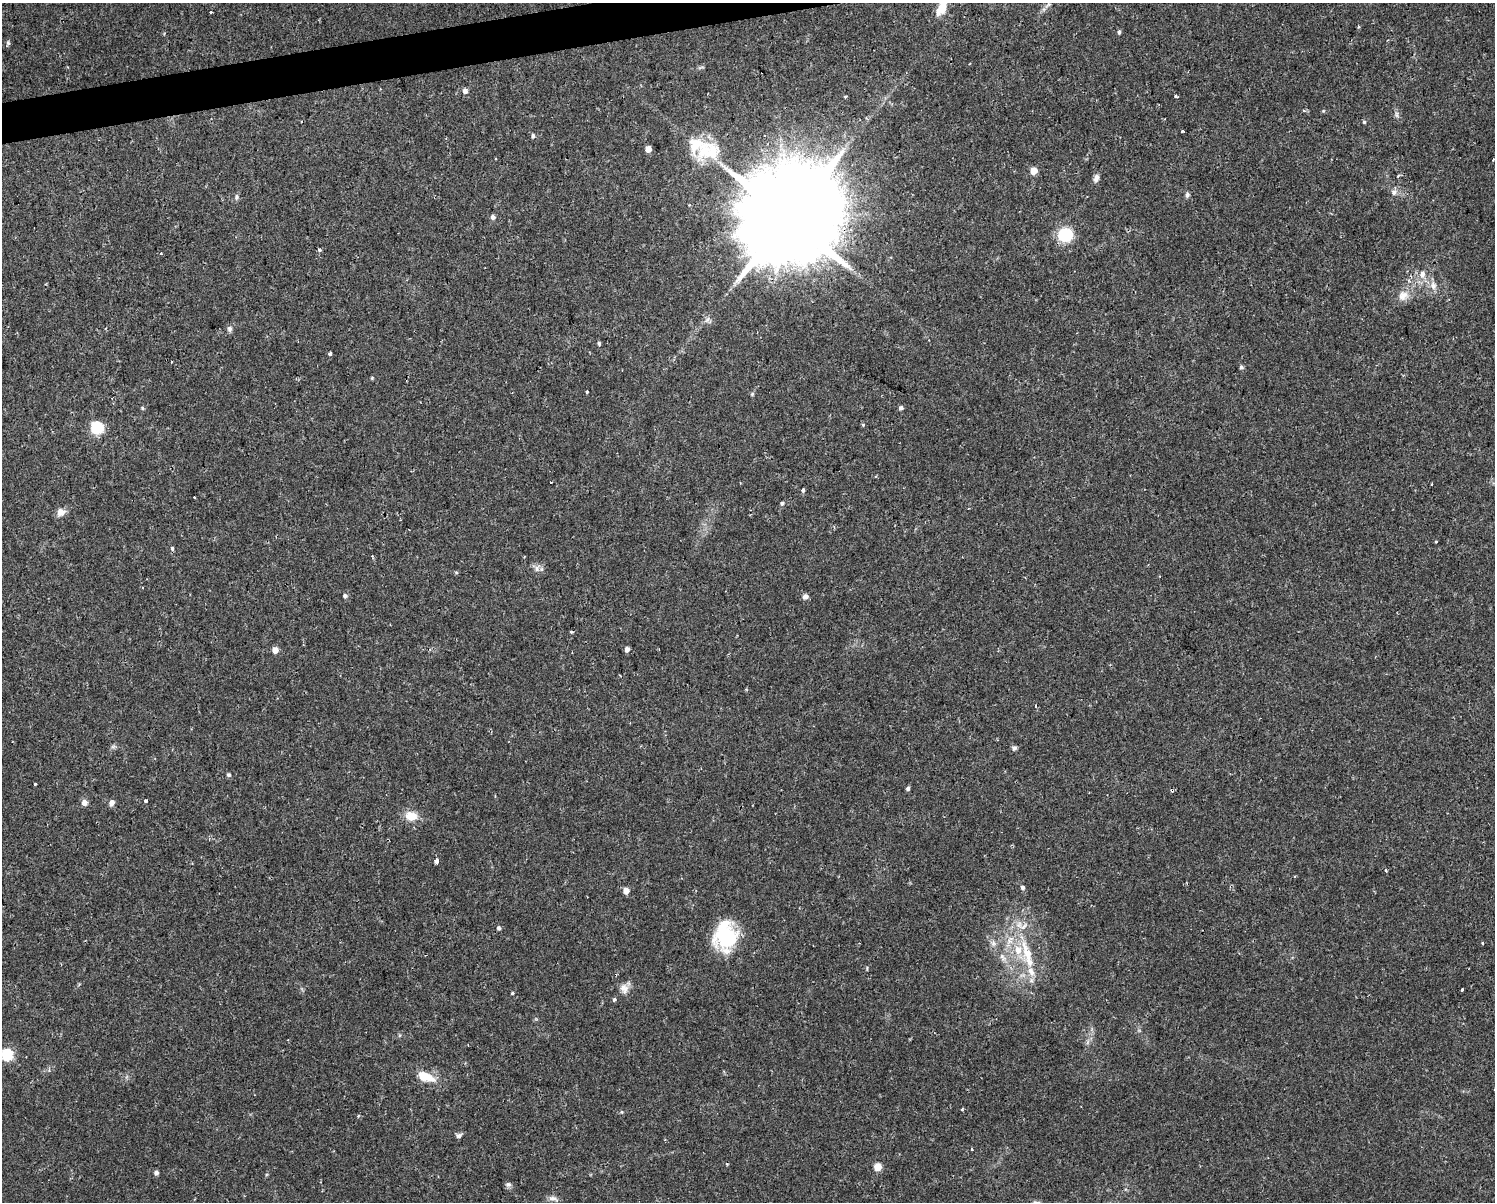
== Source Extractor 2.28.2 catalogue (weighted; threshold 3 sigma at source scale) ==
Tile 8 of 3 x 4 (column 2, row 3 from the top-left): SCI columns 1561-3053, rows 1201-2400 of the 4573 x 4799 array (HDU 1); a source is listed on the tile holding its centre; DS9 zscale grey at full resolution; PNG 1497 x 1204 px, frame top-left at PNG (2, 3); no overlay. Shown black and unused: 2% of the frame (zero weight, under 2 of 3 exposures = <1% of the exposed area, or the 3 px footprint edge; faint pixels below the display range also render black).
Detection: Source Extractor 2.28.2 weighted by HDU 2 'WHT'; one run over the whole footprint, this tile lists its part. Background 0.0342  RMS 0.0031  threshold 0.0142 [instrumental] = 3 sigma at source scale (4.5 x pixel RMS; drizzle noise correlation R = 1.50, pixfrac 1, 0.0396/0.0396 arcsec/px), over >= 5 px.
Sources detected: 101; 5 cosmic-ray / hot-pixel residue — not listed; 6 inside a brighter listed object's ellipse — not listed separately; the other 90 listed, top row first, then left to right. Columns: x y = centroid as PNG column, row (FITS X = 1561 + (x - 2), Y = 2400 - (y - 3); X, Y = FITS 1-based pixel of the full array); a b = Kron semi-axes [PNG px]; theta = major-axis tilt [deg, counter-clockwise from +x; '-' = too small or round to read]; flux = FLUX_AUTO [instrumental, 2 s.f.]
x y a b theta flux
1048 5 8 4 37 0.79
941 8 21 11 64 4.6
211 12 3 3 - 0.53
1119 32 5 4 - 0.61
8 43 5 5 - 0.56
465 91 6 5 - 1.4
1176 96 3 3 - 0.49
1304 111 6 4 -2 0.44
1396 115 10 4 -76 0.75
1165 119 2 2 - 0.28
1364 122 4 4 - 0.4
1183 131 3 3 - 1.1
533 136 6 5 - 0.72
695 145 27 25 68 10
648 149 5 4 - 3.5
1493 159 3 2 - 0.34
1034 171 5 5 - 6.3
1398 175 5 4 - 0.4
1096 178 9 6 68 1.5
1394 192 8 7 - 1.1
1187 195 7 6 - 0.75
237 197 8 4 -90 0.7
493 217 6 5 - 0.93
788 218 31 23 88 8500
1065 235 12 11 - 13
319 250 4 4 - 0.6
161 253 3 3 - 0.86
1422 274 11 8 80 2.1
1433 286 11 8 -56 1.9
1403 295 15 12 34 3.2
707 320 10 5 46 1
230 329 7 7 - 0.93
599 343 5 4 - 0.46
330 354 4 3 - 1.5
1241 367 5 5 - 0.62
372 378 5 4 - 0.33
587 392 3 3 - 0.79
752 394 5 5 - 0.43
142 408 5 4 - 0.4
901 408 5 5 - 0.82
863 425 4 4 - 0.39
97 427 6 6 - 40
1432 484 3 2 - 0.47
803 490 3 3 - 0.98
194 497 3 3 - 0.85
782 503 5 4 - 0.48
61 512 10 9 - 2.2
1436 541 4 2 - 0.32
172 548 5 4 - 0.5
372 556 3 3 - 0.43
537 569 9 6 -84 1.1
456 572 5 3 - 0.36
345 596 5 5 - 0.79
805 597 7 6 - 1.1
571 632 3 3 - 0.43
627 649 4 4 - 1.6
275 650 4 4 - 3.5
1036 706 3 3 - 0.75
113 747 7 4 19 0.61
1014 748 7 5 44 0.74
228 775 5 4 - 0.67
35 784 3 3 - 0.54
908 788 5 4 - 0.69
1172 790 4 3 - 0.6
146 801 3 3 - 1.1
84 803 8 7 - 1.4
111 803 8 6 63 1.4
411 816 13 10 -13 4.8
436 861 5 4 - 1.1
1386 870 3 3 - 0.72
1023 887 5 5 - 0.88
626 891 5 4 - 3.7
498 928 5 5 - 0.59
725 936 28 23 85 23
993 943 10 7 -72 1.4
1027 954 40 11 -69 11
1002 957 13 6 -56 1.6
624 989 14 11 -76 2.3
1462 989 3 3 - 1.6
513 993 3 3 - 3
614 999 4 4 - 0.74
7 1055 6 5 - 33
426 1077 20 9 -21 6.7
622 1112 5 3 - 0.32
459 1135 9 6 27 0.77
972 1149 3 3 - 0.35
877 1167 5 5 - 9.1
156 1173 5 5 - 0.87
508 1184 9 6 -1 0.8
553 1198 14 6 -10 1.3
Overlapping masked pixels (flux is a lower limit): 2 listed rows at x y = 788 218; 1172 790
Isophote crosses this tile's border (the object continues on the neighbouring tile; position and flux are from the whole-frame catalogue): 1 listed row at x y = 941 8